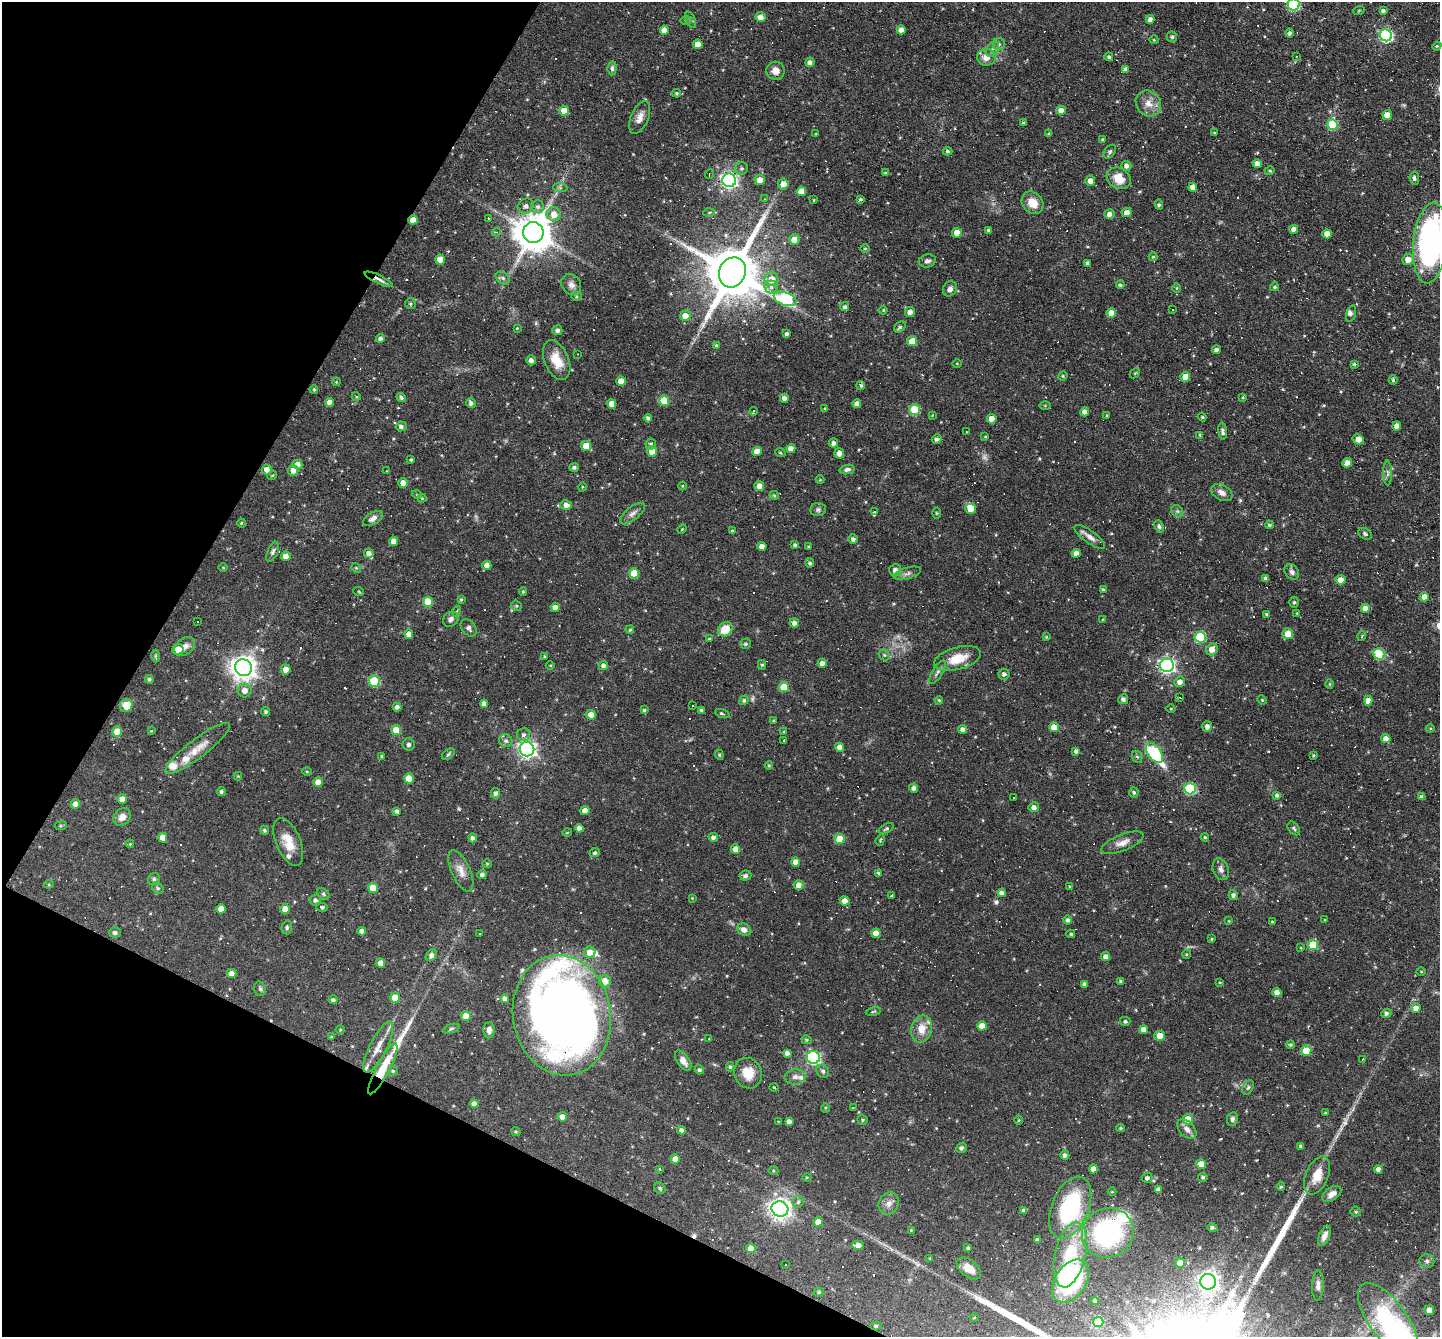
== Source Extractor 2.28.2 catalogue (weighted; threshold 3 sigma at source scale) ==
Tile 9 of 4 x 4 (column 1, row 3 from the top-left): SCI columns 1-1438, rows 1614-2948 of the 5750 x 5760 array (HDU 1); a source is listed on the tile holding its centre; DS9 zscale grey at full resolution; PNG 1442 x 1339 px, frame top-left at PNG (2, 2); each listed source drawn as its Kron ellipse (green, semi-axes under 4 px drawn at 4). Shown black and unused: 23% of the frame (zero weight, under 4 of 7 exposures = <1% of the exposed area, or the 3 px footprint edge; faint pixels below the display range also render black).
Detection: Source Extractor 2.28.2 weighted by HDU 2 'WHT'; one run over the whole footprint, this tile lists its part. Background 0.0582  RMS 0.0036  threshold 0.0149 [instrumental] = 3 sigma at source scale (4.09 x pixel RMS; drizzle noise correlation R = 1.36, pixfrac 0.8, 0.05/0.05 arcsec/px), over >= 5 px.
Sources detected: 587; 2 too faint to see at this stretch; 84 cosmic-ray / hot-pixel residue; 3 long thin detections or spike segments (spike, bleed or trail) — neither listed nor drawn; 14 inside a brighter listed object's ellipse — not listed separately; the other 484 listed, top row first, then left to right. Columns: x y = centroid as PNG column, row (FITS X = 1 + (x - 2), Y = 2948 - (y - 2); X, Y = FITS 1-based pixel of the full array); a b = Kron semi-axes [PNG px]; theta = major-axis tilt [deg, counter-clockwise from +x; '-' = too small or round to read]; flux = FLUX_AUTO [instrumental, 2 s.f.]
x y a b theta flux
1294 5 6 6 - 30
1359 10 6 3 19 0.3
1383 11 4 4 - 0.87
760 17 5 5 - 2.5
1150 19 4 4 - 1.4
691 20 8 4 -66 0.7
686 21 6 4 -1 0.43
664 30 4 4 - 2.5
901 30 4 4 - 2.4
1290 33 4 4 - 0.85
1386 35 6 6 - 57
1172 37 5 5 - 0.74
1154 40 4 3 - 0.26
698 44 4 4 - 3.2
999 44 6 6 - 0.78
1437 46 4 4 - 0.37
993 49 8 5 61 1.1
1296 56 3 2 - 0.21
986 57 9 8 - 3
1109 57 4 4 - 0.66
810 62 4 4 - 1.3
612 68 7 4 85 0.68
1126 69 4 4 - 1.2
775 71 9 9 - 2.4
676 93 4 3 - 0.43
1148 103 13 12 - 3.6
1061 110 4 4 - 3.3
564 111 5 5 - 4.5
1387 115 5 4 - 2.9
640 117 17 8 67 2.6
1024 123 4 4 - 0.64
1332 125 5 5 - 16
1215 133 3 2 - 0.35
816 134 4 3 - 0.27
1049 134 4 3 - 0.37
1102 140 4 4 - 0.45
948 151 5 4 - 0.55
1110 152 7 5 51 0.67
1257 164 4 4 - 2.5
1126 166 5 4 - 1.5
741 168 6 6 - 0.77
1270 171 5 4 - 0.45
885 173 3 3 - 0.33
709 174 5 2 - 0.25
1119 178 12 10 -30 6
1414 178 7 4 -84 0.92
729 180 7 6 - 98
760 180 5 5 - 2.9
1090 181 5 5 - 2.1
783 184 5 5 - 2.9
1193 187 4 4 - 2.2
560 188 7 4 -2 0.63
801 191 5 4 - 3.8
765 199 3 2 - 0.21
860 199 4 3 - 0.59
814 200 4 2 - 0.24
1033 203 12 10 -49 4.5
1159 205 5 4 - 0.54
526 206 8 7 - 1.3
538 207 6 6 - 0.99
709 212 5 4 - 0.42
1126 212 5 4 - 2
554 214 7 6 - 3.3
1109 214 5 5 - 1.8
488 219 3 3 - 1.3
413 220 4 4 - 2.9
1294 229 4 4 - 2.2
988 230 4 4 - 0.5
497 232 4 4 - 0.37
533 232 10 10 - 920
957 233 5 5 - 4.3
1327 234 4 4 - 2.7
794 239 5 5 - 3.1
1430 243 40 17 84 97
865 248 4 3 - 0.29
1153 257 4 4 - 0.35
1408 259 6 5 - 2.9
440 260 5 5 - 4.9
927 261 8 6 14 1.1
1088 263 4 3 - 0.94
732 272 15 13 66 2300
503 278 8 5 -37 0.92
379 279 15 4 -26 1.4
772 279 7 7 - 4.2
571 285 11 9 -52 1.8
1120 285 4 4 - 0.66
771 287 6 6 - 1
1274 287 4 3 - 0.48
1177 288 5 3 - 0.3
950 289 8 6 59 1.3
577 296 5 4 - 0.44
785 299 12 6 -20 38
410 304 5 5 - 0.54
845 307 5 4 - 0.71
883 310 4 3 - 0.37
1173 310 2 2 - 0.2
910 312 5 5 - 1.8
1111 313 5 4 - 3
1351 314 8 4 72 0.89
685 316 5 5 - 3.8
900 327 6 4 43 0.67
517 328 4 3 - 0.29
557 330 5 5 - 1.1
787 334 4 4 - 0.98
380 338 4 4 - 1.1
912 341 5 5 - 5.8
716 345 3 3 - 0.36
1216 350 4 4 - 1.1
577 354 3 2 - 0.2
531 360 5 5 - 1.4
557 360 21 12 -67 6.2
957 363 4 3 - 0.26
1354 364 4 4 - 0.47
1135 373 6 4 43 0.4
1063 376 5 4 - 0.4
1185 377 5 5 - 3.9
1393 380 4 3 - 0.56
621 381 4 4 - 2.8
336 382 4 3 - 0.27
861 385 4 4 - 0.68
314 389 4 3 - 0.4
356 396 4 3 - 0.3
401 397 4 4 - 0.87
1243 397 3 3 - 0.34
784 398 4 4 - 1.5
664 401 5 5 - 8.6
329 402 4 4 - 2
471 403 5 4 - 0.95
612 404 5 4 - 2.7
857 404 4 4 - 1.4
1045 405 5 3 - 0.35
825 408 4 3 - 0.32
915 410 5 5 - 15
754 411 4 3 - 1.5
1085 412 4 4 - 1.7
932 415 3 3 - 0.27
1107 415 3 2 - 0.29
1202 417 4 3 - 0.35
648 418 4 3 - 0.82
992 419 5 5 - 2.6
401 426 6 5 - 0.97
1397 426 4 4 - 2.3
1223 431 8 4 -83 1
966 432 2 2 - 0.26
1200 435 3 3 - 0.44
985 437 4 3 - 0.33
937 439 5 4 - 0.94
1358 439 6 4 -30 2.3
833 443 4 4 - 1.3
651 444 5 5 - 0.7
586 446 5 5 - 4.7
791 448 4 4 - 2.3
652 451 5 5 - 3.2
757 451 5 4 - 3.3
780 452 5 3 - 0.29
839 453 5 5 - 1.9
411 460 3 3 - 0.47
1347 463 5 4 - 3.5
297 464 5 5 - 2.8
574 467 4 4 - 0.82
847 469 7 4 12 0.94
267 470 5 5 - 2.5
293 470 5 5 - 2.3
387 471 3 2 - 0.22
1388 473 12 4 -89 0.97
272 475 5 4 - 0.39
820 480 4 4 - 0.31
403 483 5 5 - 2.8
683 486 4 3 - 0.25
759 486 5 4 - 2.7
582 487 5 3 - 0.3
1222 492 12 7 -28 2
417 495 5 3 - 0.3
774 495 4 4 - 0.39
422 498 4 4 - 0.33
566 505 6 5 - 1.7
971 509 5 5 - 3.6
818 510 7 6 - 0.96
1177 511 7 5 -46 0.72
874 512 4 3 - 4.1
633 513 15 6 40 1.5
937 513 5 3 - 0.3
373 518 11 6 32 1.8
241 523 4 4 - 0.37
1269 525 4 3 - 0.6
1159 527 6 4 -65 0.85
682 529 5 4 - 0.31
732 531 4 3 - 0.39
1365 534 7 5 -31 0.64
1090 537 18 6 -36 2.2
853 539 4 4 - 1.1
393 541 5 4 - 2.9
795 545 4 3 - 0.69
762 546 4 4 - 2.3
809 546 4 2 - 0.3
273 552 10 5 67 0.96
369 553 5 5 - 1.7
1076 553 4 4 - 2.1
286 556 5 4 - 2.5
810 563 4 4 - 0.62
487 565 4 4 - 2
223 567 4 3 - 0.29
356 568 5 4 - 0.39
895 570 6 6 - 1.7
1292 572 8 6 -54 1.2
634 573 5 5 - 7
907 573 14 5 17 1.4
1266 579 4 4 - 1.2
1340 580 5 5 - 2.6
1103 590 4 4 - 0.63
523 591 4 4 - 0.37
359 592 5 3 - 0.3
1424 597 4 4 - 3.2
461 599 4 3 - 0.41
428 602 5 5 - 7.2
1294 602 5 5 - 0.63
516 606 5 5 - 0.47
555 607 4 4 - 2.4
1365 608 4 4 - 2.7
457 611 5 3 - 0.36
1297 613 3 3 - 0.28
1266 614 4 3 - 0.53
451 619 8 7 - 1.4
1103 619 3 2 - 0.2
197 622 3 2 - 0.3
794 623 5 4 - 1.4
469 628 10 6 -50 1.1
725 629 8 6 44 6.6
630 630 4 3 - 0.4
409 634 5 4 - 2.4
1288 634 5 5 - 3.7
1362 636 5 3 - 0.3
1046 637 4 3 - 0.32
1200 637 5 5 - 24
709 639 3 3 - 0.4
745 644 5 5 - 0.67
185 647 12 8 38 2.4
178 649 6 5 - 3.1
1212 649 6 5 - 3
1379 654 6 5 - 17
884 655 6 5 - 0.57
155 656 6 4 89 0.45
544 656 4 2 - 0.28
957 658 24 11 15 7.2
822 663 4 4 - 1.7
550 665 4 3 - 0.29
762 665 5 4 - 0.46
1167 665 7 6 - 97
603 666 4 4 - 1.2
243 668 8 8 - 340
286 669 5 4 - 2.7
938 672 13 5 58 1.2
1004 674 5 5 - 1.1
149 679 4 4 - 0.6
374 681 5 5 - 17
1180 682 5 5 - 1.6
1330 684 5 3 - 0.31
784 687 5 5 - 7.1
245 691 7 7 - 2.1
1180 698 3 2 - 0.31
1123 699 5 4 - 0.96
744 700 5 4 - 0.58
939 700 4 3 - 0.38
1262 700 5 4 - 0.34
1368 701 5 4 - 2.5
484 704 4 4 - 1.6
126 705 7 6 - 4.7
693 706 3 3 - 0.8
397 707 4 4 - 1
1171 709 4 3 - 0.28
644 710 4 4 - 0.52
702 710 4 4 - 0.81
265 711 5 4 - 0.69
722 713 7 3 -19 0.62
591 715 5 4 - 3
774 720 3 3 - 0.34
1054 727 5 4 - 4.2
1207 727 5 5 - 1.5
1430 728 4 4 - 0.31
962 729 4 4 - 1.3
396 730 5 5 - 6.2
151 731 3 3 - 0.25
784 731 4 3 - 0.24
117 732 5 5 - 4.6
523 735 6 6 - 1.1
1386 739 4 4 - 2.2
506 741 7 6 - 1
784 741 3 3 - 1.1
409 744 6 6 - 0.8
840 747 4 4 - 2.4
198 748 40 9 37 5.6
527 749 7 7 - 130
1076 751 4 4 - 0.94
1154 753 11 6 -54 34
448 754 7 4 37 0.52
719 755 5 4 - 0.43
1313 755 3 3 - 0.4
382 756 4 3 - 0.42
1137 757 6 5 - 0.6
769 765 4 3 - 0.36
307 772 5 3 - 0.31
238 776 4 4 - 0.27
409 778 5 5 - 4.9
318 782 5 4 - 3
914 788 4 4 - 1.2
1190 789 6 5 - 28
221 792 4 4 - 0.57
1134 792 5 4 - 0.6
496 793 5 4 - 1
1277 795 4 4 - 0.79
1422 797 4 4 - 1.4
1014 798 3 2 - 0.26
122 799 5 4 - 2.6
75 804 5 4 - 2.2
1034 807 5 5 - 1.5
397 811 4 3 - 0.88
585 811 4 4 - 2.3
122 817 9 7 47 2.2
61 826 6 3 9 0.39
579 828 4 4 - 1.6
1294 828 8 5 -51 0.58
886 829 8 4 28 0.61
264 830 5 4 - 0.63
567 833 5 3 - 0.3
713 837 5 4 - 1.1
1205 837 4 4 - 0.51
163 838 5 4 - 3.4
473 838 4 4 - 1.1
840 839 5 5 - 7.5
880 840 6 4 70 0.39
288 842 25 12 -67 5.9
1122 843 22 8 22 2.9
130 844 4 3 - 0.33
735 849 5 4 - 3.2
595 853 5 4 - 0.61
795 862 4 4 - 2.6
487 864 4 4 - 0.34
1221 869 11 8 -70 1.6
461 871 22 9 -66 3.3
878 873 3 3 - 0.44
482 875 5 4 - 0.91
745 876 6 5 - 1
154 879 6 5 - 0.7
49 884 4 4 - 0.4
799 885 5 5 - 2.7
1070 887 4 3 - 0.46
158 888 6 5 - 0.56
373 888 5 5 - 6.6
1002 893 4 4 - 1.9
323 894 7 5 -42 0.6
892 895 4 3 - 0.33
1233 895 5 4 - 0.89
692 898 4 4 - 0.27
315 900 5 5 - 1.1
845 901 5 4 - 2.4
322 907 6 4 -13 0.8
221 909 5 4 - 3.6
285 909 5 4 - 4.1
1068 920 4 4 - 1
1325 920 4 2 - 0.23
1229 921 4 3 - 0.27
1272 922 4 3 - 0.3
287 927 7 5 77 0.59
744 930 7 6 - 1.8
362 931 4 4 - 1.5
115 933 5 5 - 0.94
480 933 3 2 - 0.3
876 933 4 4 - 3.2
1071 934 4 4 - 0.5
1212 939 4 3 - 0.34
1313 945 5 5 - 10
1301 948 4 3 - 0.23
590 952 6 5 - 3.1
1187 954 5 3 - 0.38
431 955 6 5 - 1.4
1106 957 4 4 - 2
381 963 4 4 - 2.3
1421 972 4 3 - 0.28
232 973 5 4 - 2.3
605 981 6 6 - 3.5
1121 981 4 3 - 0.78
1220 982 3 3 - 0.3
1084 984 4 4 - 1.1
260 989 7 5 -74 0.72
1277 992 4 4 - 2.6
395 998 5 5 - 4
505 999 4 4 - 1.8
333 1000 4 4 - 0.84
1416 1008 5 4 - 2.7
873 1011 8 3 10 0.45
1386 1013 5 4 - 0.86
562 1015 60 49 -81 300
466 1016 5 4 - 4.5
1125 1021 5 4 - 0.68
982 1026 5 4 - 3.6
451 1029 9 4 19 0.59
922 1029 13 10 76 4.1
340 1030 4 4 - 0.35
489 1030 8 5 90 1.5
1143 1030 4 4 - 2.2
1159 1036 5 5 - 3.3
331 1037 4 3 - 0.46
709 1039 3 2 - 0.26
806 1040 5 4 - 0.48
1290 1045 4 4 - 0.59
378 1047 28 8 63 4.1
1306 1051 5 5 - 7.7
787 1053 4 4 - 1.3
813 1057 6 6 - 51
1362 1059 3 2 - 0.33
683 1061 11 6 -56 2.4
730 1067 4 4 - 0.6
383 1069 28 6 62 12
699 1070 5 4 - 0.67
393 1071 5 4 - 0.44
823 1071 7 5 -55 0.81
748 1073 15 13 -70 5.7
795 1077 10 7 7 1.5
774 1087 5 3 - 0.31
1248 1087 8 5 62 0.76
474 1104 4 4 - 2.2
853 1107 3 2 - 0.35
825 1108 5 3 - 0.34
1325 1113 3 3 - 0.31
562 1117 4 4 - 2
1188 1119 5 5 - 7.4
1232 1119 7 5 79 0.88
862 1120 5 5 - 0.56
1018 1120 5 3 - 0.36
778 1121 3 2 - 0.2
789 1121 4 4 - 1.6
1121 1128 4 3 - 0.39
1187 1129 11 7 -46 1.9
681 1130 4 4 - 1.1
516 1131 5 4 - 0.42
1300 1146 4 3 - 0.45
961 1148 5 5 - 0.68
1065 1155 4 4 - 1
675 1159 5 4 - 2.7
1201 1164 5 5 - 3.2
660 1169 4 3 - 0.26
1093 1169 4 4 - 2.3
1378 1169 4 4 - 1.8
773 1170 5 3 - 0.33
1317 1175 20 11 68 5.4
807 1177 4 3 - 0.27
1203 1177 5 4 - 0.63
1147 1178 5 5 - 0.91
1281 1187 4 3 - 0.42
660 1188 6 5 - 0.53
1158 1190 4 4 - 1.5
1112 1192 4 3 - 0.28
1332 1194 10 6 35 2.1
798 1202 6 5 - 0.67
889 1203 11 9 58 2.2
1070 1208 32 18 68 33
780 1209 8 7 - 210
1024 1211 4 3 - 0.97
1356 1212 5 5 - 0.53
818 1222 4 4 - 2.9
1212 1228 5 3 - 0.81
911 1230 4 4 - 0.29
1108 1233 26 24 29 50
1324 1236 11 5 67 1.7
1037 1240 4 3 - 0.84
858 1245 6 4 1 2.3
751 1248 5 4 - 3.5
968 1248 3 3 - 0.53
1070 1255 33 15 76 18
930 1258 3 3 - 0.33
1427 1261 7 7 - 1.2
1180 1263 5 5 - 2.8
786 1265 3 2 - 0.25
969 1268 14 8 -40 4.2
1071 1281 24 15 55 39
1208 1282 8 7 - 150
1318 1285 15 6 88 1.5
819 1292 5 4 - 0.5
1095 1301 4 4 - 0.53
1429 1310 5 5 - 2.6
974 1318 4 3 - 0.27
1388 1321 44 19 -54 26
1098 1322 5 5 - 11
876 1326 5 4 - 0.62
Overlapping masked pixels (flux is a lower limit): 3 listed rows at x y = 413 220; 379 279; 383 1069
Isophote crosses this tile's border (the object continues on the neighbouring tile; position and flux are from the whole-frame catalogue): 2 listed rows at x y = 1294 5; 1430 243